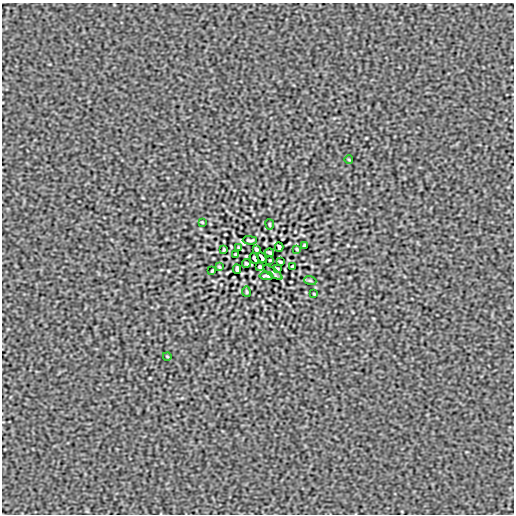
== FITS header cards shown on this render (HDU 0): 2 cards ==
NAXIS1  =                  512
NAXIS2  =                  512

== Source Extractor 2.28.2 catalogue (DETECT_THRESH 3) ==
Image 512 x 512 px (HDU 0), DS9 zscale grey, 1 PNG px = 1 image px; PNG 516 x 516 px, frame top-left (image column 1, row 512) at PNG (2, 3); each listed source drawn as its Kron ellipse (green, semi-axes under 4 px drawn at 4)
Background 3.28e-07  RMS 6.9e-05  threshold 2.07e-04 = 3 sigma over >= 5 px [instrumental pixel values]
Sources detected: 29; all 29 listed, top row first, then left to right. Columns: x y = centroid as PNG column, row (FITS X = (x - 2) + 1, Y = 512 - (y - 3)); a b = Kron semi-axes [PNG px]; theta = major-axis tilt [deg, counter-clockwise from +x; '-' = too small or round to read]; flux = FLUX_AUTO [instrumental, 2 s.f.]
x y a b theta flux
349 160 4 2 - 0.0034
202 222 3 2 - 0.0034
270 224 5 2 - 0.0047
250 240 7 3 -1 0.0064
304 245 3 2 - 0.0046
239 247 3 2 - 0.0041
279 247 4 3 - 0.0072
256 249 4 3 - 0.0057
297 249 3 2 - 0.0041
224 250 3 2 - 0.0041
269 253 4 3 - 0.006
236 254 4 2 - 0.0055
254 258 6 2 -64 0.0069
262 258 6 2 -64 0.0069
270 260 3 2 - 0.0034
280 262 3 2 - 0.0051
247 263 4 3 - 0.006
292 266 3 2 - 0.0041
219 267 3 2 - 0.0041
260 267 4 3 - 0.0057
277 268 4 2 - 0.004
237 269 4 3 - 0.0072
212 271 3 2 - 0.0046
273 272 11 2 -36 0.0064
266 276 7 2 -3 0.0065
310 280 6 3 -19 0.0051
246 292 5 2 - 0.0046
314 294 3 2 - 0.0034
167 356 4 2 - 0.0034